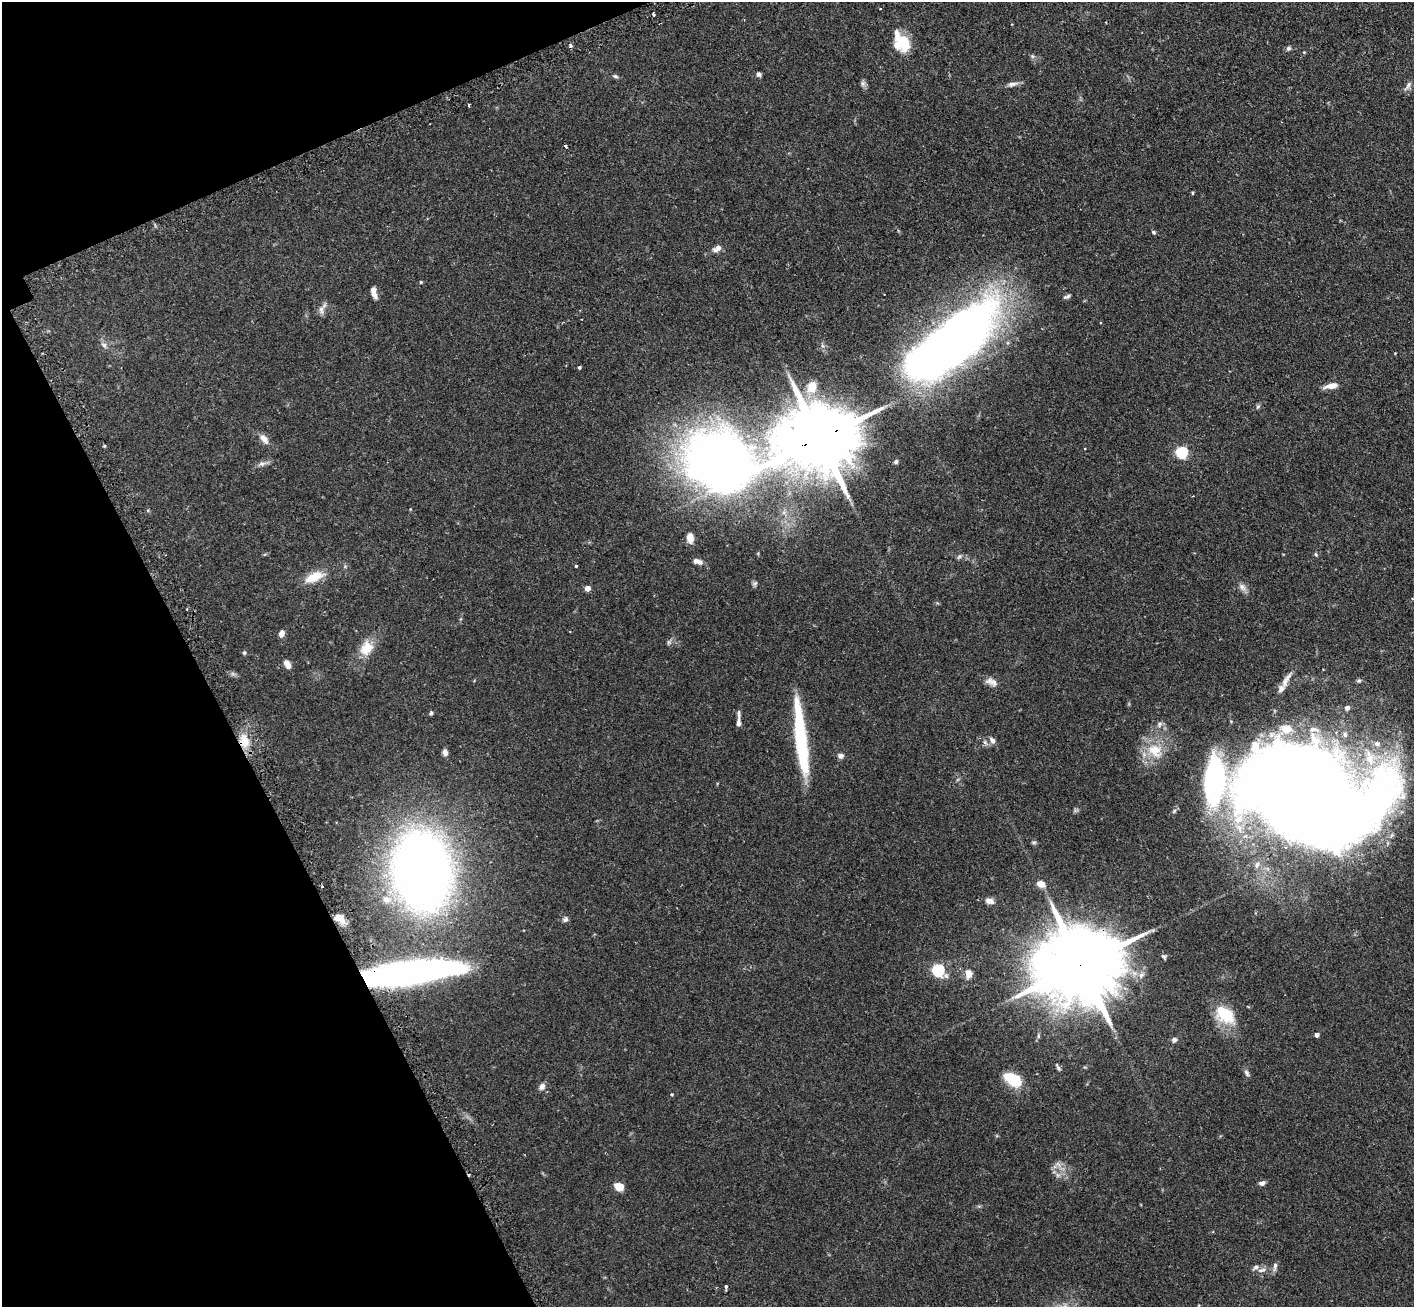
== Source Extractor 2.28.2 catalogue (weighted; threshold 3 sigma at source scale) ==
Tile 5 of 4 x 4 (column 1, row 2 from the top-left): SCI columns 44-1455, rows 2793-4097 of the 5734 x 5719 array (HDU 1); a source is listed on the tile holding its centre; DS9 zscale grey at full resolution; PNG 1416 x 1309 px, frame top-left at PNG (2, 2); no overlay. Shown black and unused: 20% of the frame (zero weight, under 2 of 3 exposures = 4% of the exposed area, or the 3 px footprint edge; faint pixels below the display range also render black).
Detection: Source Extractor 2.28.2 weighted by HDU 2 'WHT'; one run over the whole footprint, this tile lists its part. Background 0.153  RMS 0.0061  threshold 0.0275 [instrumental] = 3 sigma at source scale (4.5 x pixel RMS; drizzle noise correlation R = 1.50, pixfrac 1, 0.05/0.05 arcsec/px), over >= 5 px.
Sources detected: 108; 1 too faint to see at this stretch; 2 inside a brighter object's white glare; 4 cosmic-ray / hot-pixel residue — not listed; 10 inside a brighter listed object's ellipse — not listed separately; the other 91 listed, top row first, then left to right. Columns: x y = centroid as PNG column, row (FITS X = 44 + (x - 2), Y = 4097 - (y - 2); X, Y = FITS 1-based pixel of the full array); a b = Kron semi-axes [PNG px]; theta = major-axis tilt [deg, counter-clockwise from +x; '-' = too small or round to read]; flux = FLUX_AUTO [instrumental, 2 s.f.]
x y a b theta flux
881 9 3 3 - 1.7
654 14 4 3 - 0.99
904 42 22 13 -78 14
1288 48 7 6 - 1.2
1032 56 6 5 - 1
759 74 6 5 - 1.4
615 76 7 5 -11 1.1
863 83 7 7 - 1.6
1012 84 14 6 12 2.6
1408 86 15 8 62 2.5
469 105 3 2 - 0.72
1192 193 4 3 - 0.6
1154 232 6 4 -41 0.88
717 248 13 7 29 3.1
421 282 4 3 - 0.7
374 294 11 5 -59 3.1
1067 296 10 4 23 1.2
321 310 14 6 -87 2.6
104 345 10 6 -52 2.1
822 345 6 4 -72 0.99
949 345 82 29 40 770
579 367 4 3 - 0.82
1331 386 15 6 11 5.2
812 387 16 12 78 8.5
1258 406 6 5 - 1
820 438 28 16 21 7200
264 439 15 8 -50 4
105 446 5 3 - 0.66
1182 452 5 5 - 69
896 462 6 5 - 1.1
262 464 14 5 13 2.4
721 467 72 56 2 520
410 509 4 3 - 0.4
690 537 11 7 -87 4.8
1316 554 6 4 -68 0.79
959 556 8 5 48 1.2
697 561 13 6 -20 2.8
576 566 3 3 - 0.77
314 577 25 11 23 11
755 583 8 6 37 1.2
1242 587 13 8 -44 2.9
587 588 4 4 - 5.2
187 609 3 2 - 0.45
282 633 8 6 71 2.8
668 642 8 4 81 1
366 648 20 16 62 10
244 652 6 4 -90 0.86
287 664 10 6 -58 4
233 674 7 4 -18 1.3
1286 680 25 7 59 4.8
1359 681 6 5 - 1
994 682 14 10 -48 3.7
1347 708 4 4 - 2.3
431 713 5 4 - 1
738 723 14 4 86 2.6
1159 724 9 7 53 1.9
801 738 79 10 -83 57
992 740 9 6 -51 2.5
244 741 19 14 -81 11
985 742 9 4 -54 1.5
1377 744 8 7 - 3.1
1155 751 26 18 -43 16
445 752 8 6 -76 2.2
840 756 7 6 - 2.1
1310 794 99 70 -16 1900
1034 842 7 5 -6 0.96
1257 865 11 7 60 2.9
422 871 51 37 -81 670
1041 884 9 6 -20 5.4
386 899 11 10 - 5.9
989 901 11 7 -16 3.2
339 918 13 8 -32 4.6
565 919 8 6 36 1.5
1082 964 38 18 23 9700
938 970 6 6 - 85
409 973 91 19 7 250
968 974 12 8 90 4.4
1225 1015 26 17 -38 21
1316 1035 4 4 - 2.5
1174 1040 7 6 - 1.7
1058 1067 10 4 -59 1.2
1247 1073 9 6 -59 1.6
1013 1079 19 10 -31 21
542 1087 9 8 - 2.6
672 1094 4 3 - 0.86
1058 1164 11 4 -56 2
1262 1183 8 6 16 1.8
619 1187 7 6 - 9.7
1275 1266 13 5 77 2.1
1262 1270 13 6 12 2.6
726 1287 5 3 - 1.5
Overlapping masked pixels (flux is a lower limit): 6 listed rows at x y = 820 438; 721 467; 244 741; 1310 794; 1082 964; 409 973